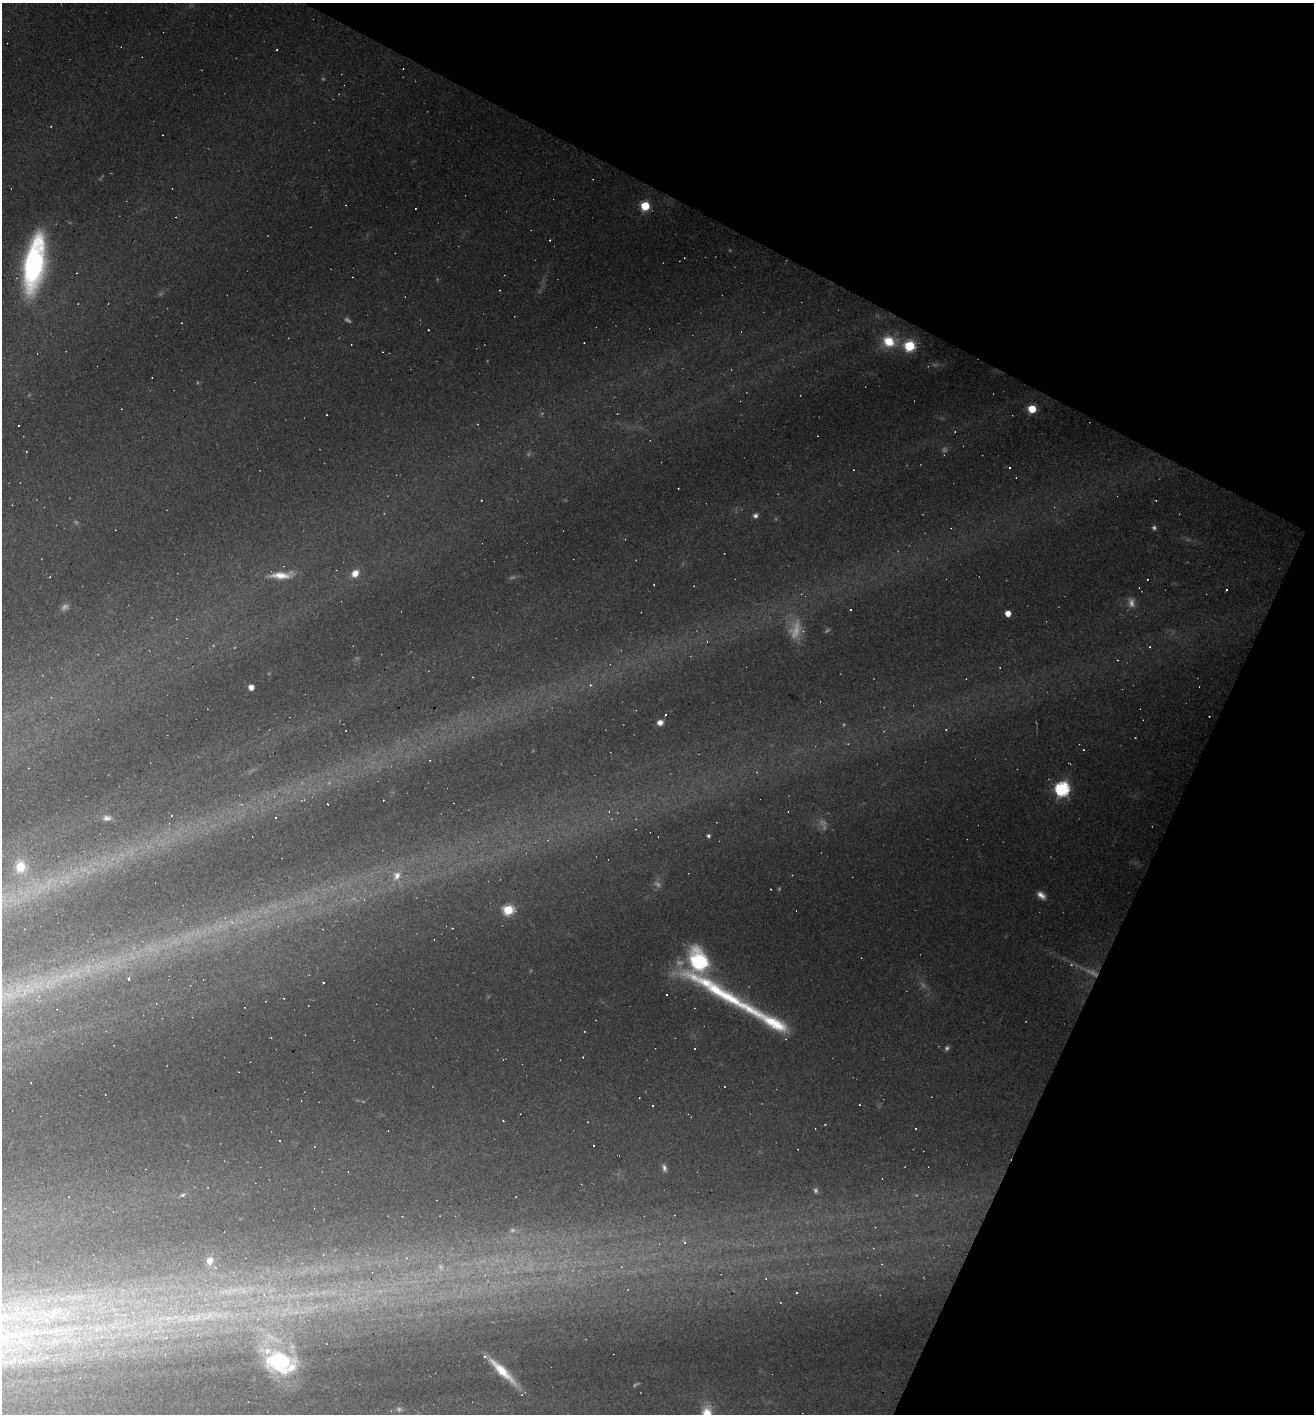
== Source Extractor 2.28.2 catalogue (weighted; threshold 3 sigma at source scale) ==
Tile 8 of 4 x 4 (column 4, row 2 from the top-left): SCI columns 4212-5523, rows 2827-4238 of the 5661 x 5651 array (HDU 1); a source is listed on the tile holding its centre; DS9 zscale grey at full resolution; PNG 1316 x 1416 px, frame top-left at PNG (2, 3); no overlay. Shown black and unused: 25% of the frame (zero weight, under 3 of 4 exposures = <1% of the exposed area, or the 3 px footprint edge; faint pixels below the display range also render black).
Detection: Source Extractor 2.28.2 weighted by HDU 2 'WHT'; one run over the whole footprint, this tile lists its part. Background 0.133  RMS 0.0097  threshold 0.0436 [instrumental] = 3 sigma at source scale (4.5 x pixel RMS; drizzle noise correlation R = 1.50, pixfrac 1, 0.05/0.05 arcsec/px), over >= 5 px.
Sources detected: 154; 23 too faint to see at this stretch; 56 cosmic-ray / hot-pixel residue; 1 long thin detection or spike segment (spike, bleed or trail) — not listed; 6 inside a brighter listed object's ellipse — not listed separately; the other 68 listed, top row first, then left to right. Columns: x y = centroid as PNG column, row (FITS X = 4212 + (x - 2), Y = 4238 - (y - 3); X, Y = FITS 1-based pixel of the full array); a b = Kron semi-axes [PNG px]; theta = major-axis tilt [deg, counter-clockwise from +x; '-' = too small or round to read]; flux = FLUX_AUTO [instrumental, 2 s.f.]
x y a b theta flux
645 206 5 5 - 58
34 264 44 16 81 280
78 304 3 3 - 0.85
181 323 3 2 - 0.62
889 341 15 12 -14 28
910 346 6 6 - 100
1032 409 5 5 - 37
327 415 2 2 - 0.86
955 432 3 2 - 0.83
1009 467 3 2 - 1.6
853 470 2 2 - 0.79
384 513 3 3 - 0.67
755 515 7 6 - 3.4
1154 528 6 6 - 2.6
355 573 10 8 42 11
281 575 32 9 3 20
1226 590 3 3 - 4
850 610 3 2 - 1.6
1008 613 5 4 - 12
795 630 31 16 75 24
1150 647 4 3 - 1.3
1117 660 3 3 - 0.79
251 687 4 4 - 9.3
660 722 6 5 - 5.8
946 729 3 3 - 1.1
1062 789 7 6 - 240
788 812 3 2 - 0.64
172 815 3 3 - 2
107 818 12 8 2 5.1
708 836 4 4 - 2.2
20 867 13 11 85 22
397 876 14 11 66 13
508 910 6 5 - 74
232 922 7 6 - 3.9
453 928 2 2 - 0.59
698 960 28 19 -70 90
128 979 3 3 - 6.3
323 982 3 2 - 1.3
667 994 3 3 - 21
774 1023 37 13 -28 42
53 1031 4 3 - 0.87
695 1048 2 2 - 0.9
859 1104 3 2 - 1
652 1106 3 3 - 27
503 1121 3 2 - 0.83
916 1129 3 2 - 0.79
279 1141 3 2 - 1.5
593 1146 3 2 - 1.3
664 1168 9 5 -74 3.3
207 1187 3 2 - 0.64
182 1195 8 5 11 2.3
684 1242 4 4 - 4
323 1254 3 2 - 0.68
210 1261 8 7 - 7
882 1264 4 3 - 0.98
628 1289 4 3 - 0.81
796 1292 3 3 - 2.8
77 1297 41 14 14 56
168 1318 18 13 3 25
198 1318 27 12 52 27
99 1329 70 20 -16 140
166 1337 6 5 - 2.6
39 1340 17 7 76 12
40 1354 16 7 45 12
12 1360 20 10 35 18
280 1362 36 24 -16 100
502 1371 37 8 -44 27
707 1414 20 12 -84 30
Isophote crosses this tile's border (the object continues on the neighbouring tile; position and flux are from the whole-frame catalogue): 1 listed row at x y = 707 1414
Unlisted compact peaks at least as high as the median listed source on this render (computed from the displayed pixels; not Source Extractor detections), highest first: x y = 277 50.